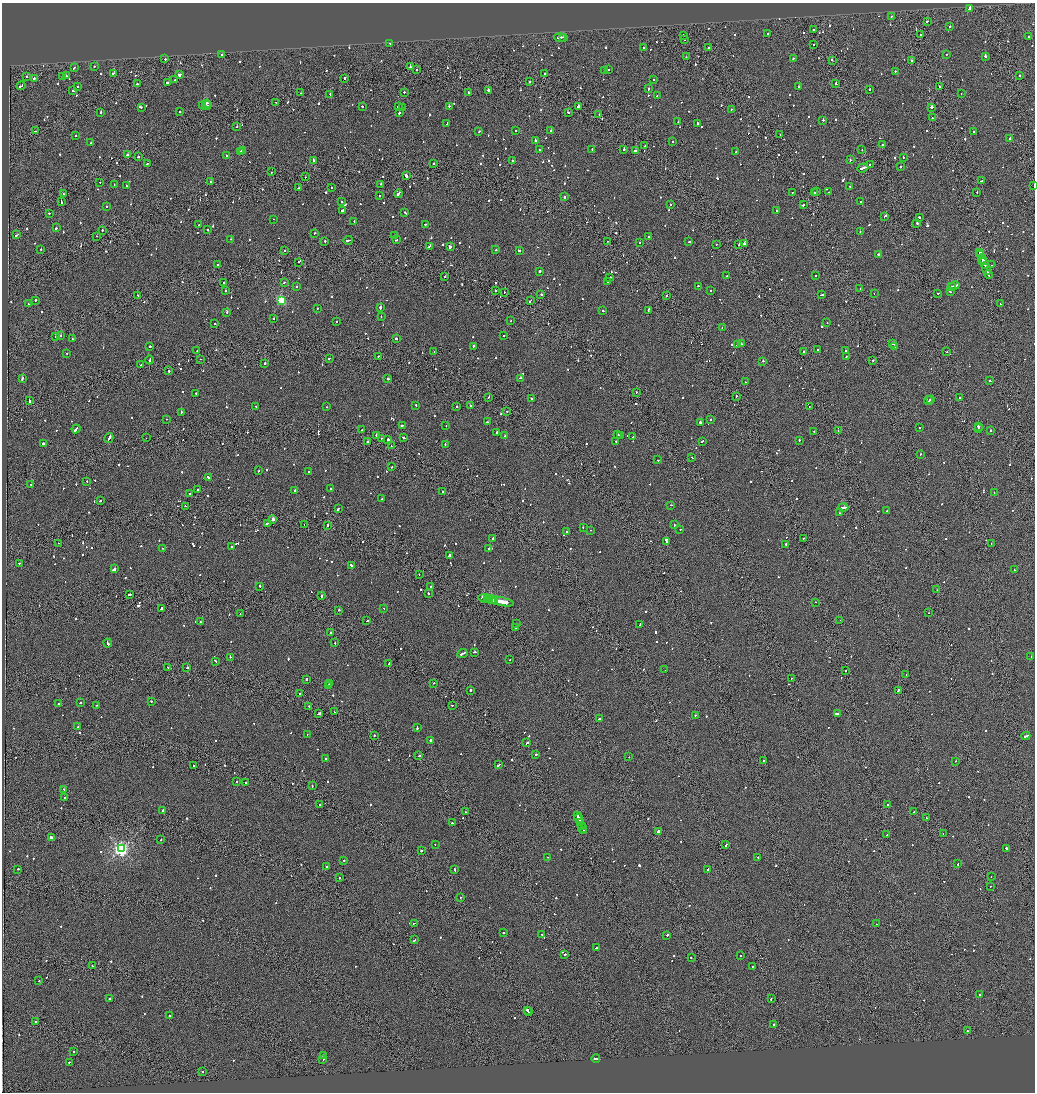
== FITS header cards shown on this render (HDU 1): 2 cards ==
NAXIS1  =                 2065
NAXIS2  =                 2180

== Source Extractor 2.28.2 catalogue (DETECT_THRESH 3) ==
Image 2065 x 2180 px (HDU 1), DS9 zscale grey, zoomed out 1/2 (1 PNG px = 2 x 2 image px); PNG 1037 x 1094 px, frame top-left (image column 1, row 2179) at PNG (2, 3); each listed source drawn as its Kron ellipse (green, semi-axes under 4 px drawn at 4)
Background -0.111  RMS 0.066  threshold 0.198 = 3 sigma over >= 5 px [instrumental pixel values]
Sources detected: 1274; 63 cannot appear on this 1/2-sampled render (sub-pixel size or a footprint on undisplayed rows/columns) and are neither listed nor drawn; of the other 1211, the 500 brightest by FLUX_AUTO listed and drawn (711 fainter detections omitted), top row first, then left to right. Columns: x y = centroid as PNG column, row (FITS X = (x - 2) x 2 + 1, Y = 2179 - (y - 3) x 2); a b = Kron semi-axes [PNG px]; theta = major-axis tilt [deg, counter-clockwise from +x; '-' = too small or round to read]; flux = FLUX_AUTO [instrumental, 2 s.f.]
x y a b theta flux
969 8 4 2 - 2600
891 16 2 2 - 95
927 21 2 2 - 130
950 26 2 1 - 160
813 30 2 2 - 230
768 33 2 2 - 160
684 35 2 2 - 240
920 35 2 1 - 1300
560 37 6 2 0 420
564 37 2 2 - 300
1028 37 2 2 - 100
685 39 2 2 - 95
390 43 2 2 - 96
813 44 2 2 - 370
708 47 2 2 - 180
643 48 2 2 - 92
947 54 2 2 - 120
222 55 2 2 - 310
985 56 2 2 - 970
686 57 2 2 - 95
165 59 2 2 - 130
793 59 2 2 - 90
832 60 2 1 - 200
911 60 2 2 - 170
94 66 2 2 - 100
410 67 2 2 - 220
74 68 2 2 - 96
417 70 2 2 - 97
608 70 2 1 - 120
605 71 3 2 - 280
895 71 2 1 - 200
113 73 3 2 - 220
545 73 2 2 - 390
180 74 3 2 - 200
27 76 2 2 - 95
66 76 2 2 - 120
1020 76 2 2 - 96
62 77 2 2 - 84
34 78 2 2 - 230
345 78 2 2 - 410
175 80 2 2 - 87
653 80 2 2 - 83
530 81 2 2 - 87
168 83 4 2 - 240
137 84 2 1 - 140
835 84 2 2 - 95
21 86 4 2 - 250
77 87 2 2 - 100
799 87 2 2 - 110
939 87 2 1 - 180
648 89 2 2 - 110
869 89 2 2 - 120
73 90 2 2 - 170
488 90 2 2 - 430
404 92 2 2 - 86
468 92 3 2 - 130
301 93 2 2 - 83
961 93 2 1 - 110
330 94 2 1 - 110
657 96 2 2 - 92
276 102 2 1 - 97
206 103 4 2 - 1100
203 105 4 2 - 1300
207 106 5 2 - 190
362 106 2 2 - 220
398 106 2 2 - 170
449 106 2 2 - 96
578 106 2 2 - 1200
141 107 2 2 - 220
402 107 2 2 - 82
932 107 2 2 - 510
731 109 2 1 - 110
180 112 2 2 - 130
568 112 3 2 - 210
101 113 2 2 - 530
399 113 2 2 - 170
599 115 2 2 - 85
932 118 2 2 - 280
823 120 2 2 - 190
678 122 2 2 - 84
697 123 2 2 - 830
447 124 3 2 - 150
237 127 2 1 - 360
550 130 2 2 - 240
35 131 2 2 - 110
516 131 2 2 - 85
974 131 2 2 - 280
479 132 2 2 - 100
780 135 3 2 - 87
75 136 2 2 - 96
1010 139 2 2 - 610
535 140 3 2 - 220
673 142 2 2 - 96
90 143 2 2 - 100
883 145 2 1 - 250
645 146 2 1 - 110
592 149 2 2 - 110
624 149 2 2 - 130
242 150 2 2 - 160
539 150 2 2 - 87
636 150 3 1 - 430
862 150 2 2 - 130
240 151 2 2 - 140
736 152 2 2 - 93
127 155 2 2 - 170
226 156 2 2 - 97
138 157 2 2 - 270
903 157 2 2 - 90
314 160 2 2 - 400
850 160 2 2 - 1200
512 161 2 2 - 96
434 163 2 2 - 470
147 164 2 2 - 98
870 164 2 2 - 140
901 166 2 2 - 180
863 168 6 2 20 310
272 172 2 2 - 130
406 176 3 2 - 1000
305 177 2 1 - 130
981 181 3 1 - 310
100 182 2 2 - 91
211 182 2 2 - 210
381 184 2 2 - 140
114 185 2 2 - 100
126 185 2 2 - 140
850 186 2 1 - 100
1034 186 2 1 - 260
298 188 2 2 - 86
331 188 2 2 - 130
792 192 2 2 - 220
817 192 2 1 - 190
829 192 2 1 - 100
977 192 2 2 - 83
814 193 3 2 - 220
63 194 2 2 - 89
398 194 4 2 - 260
380 196 2 2 - 150
564 197 2 2 - 250
61 202 3 2 - 170
342 202 2 2 - 88
860 202 2 2 - 93
670 204 2 2 - 89
804 205 3 2 - 150
106 206 2 2 - 97
342 210 3 2 - 300
777 210 3 2 - 120
405 212 3 2 - 120
49 213 2 2 - 180
885 216 3 1 - 220
919 217 2 2 - 130
273 219 2 2 - 120
354 221 2 2 - 110
917 223 2 2 - 190
426 224 3 2 - 120
199 225 2 1 - 82
56 228 2 2 - 120
102 230 2 2 - 110
208 230 2 2 - 160
860 231 2 2 - 93
314 233 2 2 - 140
17 235 3 2 - 170
97 236 2 1 - 120
394 236 2 2 - 480
649 237 2 2 - 220
231 239 2 1 - 89
348 240 4 2 - 270
396 240 2 2 - 100
325 241 2 2 - 140
608 241 2 2 - 100
689 241 2 2 - 82
640 242 2 2 - 100
744 243 3 2 - 470
716 244 2 2 - 100
739 245 2 1 - 110
429 246 4 2 - 260
450 247 3 2 - 370
41 250 2 1 - 190
496 250 2 2 - 97
519 250 3 2 - 210
284 251 2 2 - 180
980 253 2 2 - 260
878 254 2 2 - 260
980 254 3 1 - 250
982 259 5 2 - 510
298 262 2 1 - 110
984 263 6 1 -67 530
218 265 2 2 - 280
992 265 2 2 - 83
986 269 6 2 -68 730
539 271 2 2 - 350
988 274 4 1 - 340
444 276 2 2 - 93
727 276 2 2 - 120
815 276 2 2 - 110
609 277 3 2 - 180
607 281 2 1 - 160
284 282 2 2 - 91
223 283 2 1 - 230
297 286 2 1 - 180
698 286 2 2 - 190
951 286 2 1 - 190
954 286 5 2 - 630
860 288 2 2 - 94
710 290 2 2 - 140
225 291 2 2 - 210
495 291 2 2 - 96
504 292 2 1 - 90
950 292 2 2 - 100
874 293 2 1 - 92
938 293 2 2 - 150
541 294 2 2 - 150
138 295 2 2 - 110
822 295 4 2 - 340
666 296 2 1 - 240
35 300 2 2 - 210
281 300 4 3 - 1300
530 301 3 1 - 280
28 304 2 2 - 89
1000 304 2 1 - 110
380 307 3 2 - 380
318 308 2 2 - 93
603 311 2 2 - 140
648 311 2 2 - 89
227 312 2 2 - 180
381 317 2 1 - 93
274 318 2 1 - 160
510 321 2 2 - 180
336 322 2 2 - 97
827 323 2 1 - 240
214 324 2 1 - 92
722 327 2 2 - 100
56 336 2 2 - 93
61 336 2 2 - 500
504 336 2 2 - 170
72 339 2 2 - 160
396 339 3 2 - 120
741 344 4 1 - 170
893 344 3 2 - 440
738 345 3 2 - 180
473 346 2 2 - 460
895 346 2 2 - 390
150 347 2 2 - 220
817 349 2 2 - 210
845 350 2 2 - 150
197 351 2 2 - 110
434 351 2 2 - 190
804 351 2 1 - 180
947 352 2 2 - 120
67 353 2 2 - 89
379 356 2 2 - 86
846 357 2 2 - 250
329 358 3 2 - 140
200 359 2 1 - 84
150 360 4 2 - 270
873 360 2 1 - 110
763 361 2 2 - 650
265 363 2 2 - 330
141 365 2 2 - 110
169 371 2 2 - 370
22 378 3 2 - 380
520 378 3 2 - 140
388 379 2 2 - 190
990 381 3 2 - 500
745 382 2 2 - 92
636 392 2 1 - 360
196 393 2 2 - 82
736 396 2 2 - 170
488 397 2 2 - 120
959 397 2 1 - 120
531 398 2 2 - 93
929 400 5 2 - 390
931 400 3 1 - 230
29 401 2 2 - 400
416 405 2 2 - 93
457 406 2 2 - 180
470 406 2 2 - 130
809 406 3 1 - 270
256 407 3 2 - 210
326 407 2 2 - 91
507 411 2 2 - 110
181 412 2 2 - 160
166 419 2 1 - 82
710 420 2 2 - 270
487 422 2 1 - 90
701 423 2 2 - 760
402 425 3 2 - 260
446 426 2 2 - 82
978 426 2 2 - 290
920 428 2 2 - 260
76 429 4 2 - 340
978 429 4 2 - 380
362 430 2 2 - 120
990 430 2 2 - 130
814 431 2 1 - 110
838 431 2 1 - 340
497 432 2 2 - 300
618 434 4 2 - 270
620 435 3 1 - 170
376 436 2 2 - 180
505 436 2 2 - 190
633 437 2 2 - 84
109 438 5 2 - 310
146 438 2 1 - 270
381 438 2 2 - 110
403 438 3 2 - 190
388 439 2 2 - 500
799 440 2 2 - 460
616 441 2 2 - 84
702 441 2 2 - 150
367 442 2 2 - 820
44 443 3 2 - 390
445 444 2 2 - 110
391 446 2 1 - 95
920 454 2 2 - 130
692 457 2 2 - 92
658 460 2 2 - 110
392 467 2 2 - 84
259 471 2 2 - 91
309 472 2 2 - 130
208 477 3 2 - 150
87 481 2 2 - 86
31 484 2 2 - 130
330 489 2 2 - 150
197 490 2 2 - 100
295 490 2 2 - 350
443 491 2 2 - 110
190 493 2 2 - 150
994 493 2 2 - 460
382 499 2 2 - 130
100 501 2 2 - 150
671 505 2 2 - 100
185 506 2 2 - 87
843 507 5 2 - 310
338 509 3 2 - 180
887 511 2 2 - 320
839 513 2 2 - 120
273 519 2 2 - 140
267 523 4 2 - 320
304 525 2 2 - 180
328 525 2 1 - 820
674 525 4 2 - 180
583 527 2 2 - 94
590 530 2 1 - 190
680 530 2 2 - 160
566 532 2 2 - 100
493 538 2 2 - 140
803 538 2 1 - 110
666 542 4 2 - 1000
58 543 2 1 - 83
786 544 2 2 - 270
991 544 2 1 - 96
231 546 2 2 - 330
162 548 2 1 - 240
489 549 2 2 - 410
449 555 3 2 - 320
20 563 2 2 - 130
351 565 3 2 - 280
114 569 2 2 - 420
1014 570 2 2 - 160
419 574 2 1 - 95
260 586 2 2 - 340
431 587 2 2 - 210
937 590 2 1 - 100
428 593 2 2 - 110
129 595 3 2 - 830
321 596 2 2 - 370
485 598 7 1 -11 8100
488 599 2 2 - 2800
491 599 5 2 - 5200
495 600 3 2 - 5300
501 601 13 2 -12 12000
815 602 2 2 - 88
384 608 2 1 - 110
162 609 3 2 - 430
339 610 2 1 - 360
928 613 2 2 - 90
240 614 2 2 - 84
840 620 2 1 - 90
367 621 3 2 - 110
200 622 2 2 - 84
517 623 2 1 - 160
640 625 3 2 - 180
516 628 2 2 - 100
331 633 2 2 - 460
108 643 4 2 - 410
335 643 2 2 - 180
474 652 3 2 - 160
462 654 5 2 - 300
230 657 2 2 - 150
1031 657 2 1 - 250
510 660 2 2 - 95
215 661 3 2 - 120
389 664 2 2 - 130
168 667 2 2 - 110
187 668 2 2 - 100
665 670 2 1 - 140
845 671 2 2 - 400
906 675 2 2 - 140
791 678 2 2 - 84
306 679 2 2 - 120
434 683 2 1 - 130
330 684 2 1 - 120
328 685 2 2 - 230
470 690 2 2 - 240
898 690 3 2 - 330
300 694 2 2 - 170
151 701 2 2 - 220
59 703 2 2 - 86
80 703 2 2 - 100
97 705 2 1 - 96
452 705 2 1 - 190
309 706 2 2 - 110
334 712 2 1 - 310
319 714 3 2 - 220
838 714 4 2 - 510
695 715 2 2 - 270
600 719 3 2 - 360
78 727 2 2 - 210
417 727 3 2 - 200
307 734 2 1 - 84
374 735 2 2 - 100
1026 736 4 2 - 250
430 740 2 2 - 220
527 743 3 2 - 170
536 755 2 2 - 900
419 756 3 2 - 160
629 757 2 2 - 100
326 758 2 2 - 83
763 761 2 2 - 150
955 761 2 2 - 89
499 765 2 2 - 460
194 766 2 2 - 150
236 782 2 2 - 98
246 782 2 2 - 150
312 785 2 1 - 170
64 789 2 2 - 140
65 798 2 2 - 180
319 805 2 2 - 91
887 805 2 2 - 170
163 810 2 2 - 190
465 812 2 2 - 100
914 812 2 2 - 120
577 815 4 2 - 300
579 818 5 2 - 480
926 818 2 1 - 91
452 823 3 1 - 190
580 823 3 2 - 390
581 825 2 1 - 290
582 828 5 2 - 340
584 831 2 1 - 140
658 831 3 2 - 500
943 833 2 1 - 130
887 835 2 2 - 93
51 838 3 2 - 120
161 840 2 2 - 93
435 844 2 2 - 140
726 845 3 2 - 170
121 849 4 4 - 4400
1006 849 3 2 - 200
421 851 2 2 - 330
548 857 2 2 - 92
758 858 2 2 - 240
343 860 2 2 - 130
958 863 3 2 - 130
326 867 2 2 - 120
18 869 2 2 - 95
707 869 2 2 - 130
455 870 2 2 - 130
991 876 2 1 - 82
340 878 2 2 - 320
991 886 2 1 - 89
461 897 2 2 - 210
414 923 3 2 - 410
876 924 2 2 - 95
503 933 2 2 - 150
542 934 2 2 - 100
667 935 2 2 - 670
414 940 3 2 - 140
596 948 2 1 - 100
565 954 3 2 - 180
741 956 2 2 - 640
691 957 2 2 - 100
92 965 2 1 - 82
753 966 2 1 - 220
39 980 2 2 - 99
980 994 2 2 - 86
109 998 2 2 - 450
771 999 2 1 - 310
527 1010 2 1 - 630
529 1012 2 1 - 450
169 1016 2 2 - 130
35 1022 2 2 - 110
773 1024 2 2 - 650
967 1031 2 2 - 100
74 1051 2 2 - 100
323 1055 2 2 - 84
596 1059 4 2 - 570
323 1060 2 2 - 660
69 1062 2 2 - 88
202 1071 2 2 - 95
At the frame edge (FLAGS 8, measured only in part): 1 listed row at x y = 1034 186
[711 fainter detections neither listed nor drawn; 63 sub-pixel or undisplayed-footprint detections neither listed nor drawn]